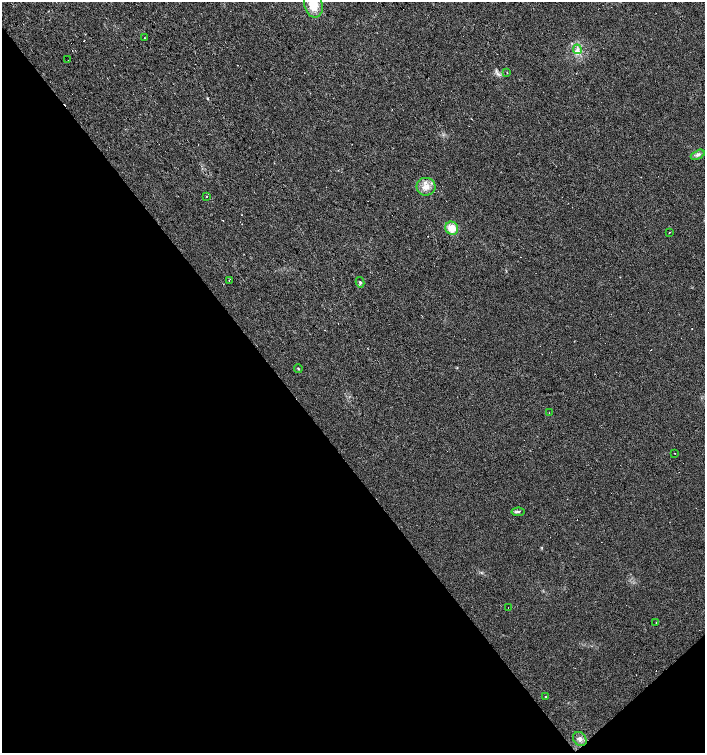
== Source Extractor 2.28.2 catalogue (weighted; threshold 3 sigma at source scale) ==
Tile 14 of 4 x 4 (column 2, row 4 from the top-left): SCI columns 1610-3014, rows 1-1501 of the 5965 x 6004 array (HDU 1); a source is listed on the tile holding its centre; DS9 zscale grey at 2 x 2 block average (1 PNG px = mean of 2 x 2 image px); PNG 707 x 755 px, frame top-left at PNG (2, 2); each listed source drawn as its Kron ellipse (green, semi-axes under 4 px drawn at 4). Shown black and unused: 41% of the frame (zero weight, under 2 of 3 exposures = <1% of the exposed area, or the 3 px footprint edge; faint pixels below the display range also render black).
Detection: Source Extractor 2.28.2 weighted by HDU 2 'WHT'; one run over the whole footprint, this tile lists its part. Background 0.0211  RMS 0.0055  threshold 0.0249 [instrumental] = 3 sigma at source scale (4.5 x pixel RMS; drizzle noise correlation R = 1.50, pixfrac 1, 0.0396/0.0396 arcsec/px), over >= 5 px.
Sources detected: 37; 17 cosmic-ray / hot-pixel residue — neither listed nor drawn; the other 20 listed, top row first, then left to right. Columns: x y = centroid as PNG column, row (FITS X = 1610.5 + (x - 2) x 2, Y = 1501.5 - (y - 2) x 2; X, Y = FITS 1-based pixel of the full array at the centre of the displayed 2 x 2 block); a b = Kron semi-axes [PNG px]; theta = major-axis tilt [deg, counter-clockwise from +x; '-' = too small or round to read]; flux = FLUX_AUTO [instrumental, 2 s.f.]
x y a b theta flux
313 5 13 9 -77 23
145 38 2 2 - 1.1
577 49 5 3 - 3.3
68 60 2 2 - 0.83
507 72 2 2 - 0.77
698 155 7 4 25 3.8
426 187 9 9 - 11
206 196 2 2 - 1.1
452 228 7 6 - 18
669 232 2 2 - 0.79
229 280 3 2 - 2.2
360 282 5 3 - 1.8
298 369 4 2 - 1
549 413 2 2 - 0.53
675 453 2 2 - 0.39
518 512 6 3 4 2.1
508 608 2 2 - 1.1
656 623 2 2 - 0.52
546 697 2 2 - 7.8
580 739 7 6 - 5.3
Isophote crosses this tile's border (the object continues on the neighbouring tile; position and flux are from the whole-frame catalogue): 1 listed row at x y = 313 5
Diffuse or blended objects may show on this block-average render without a row.